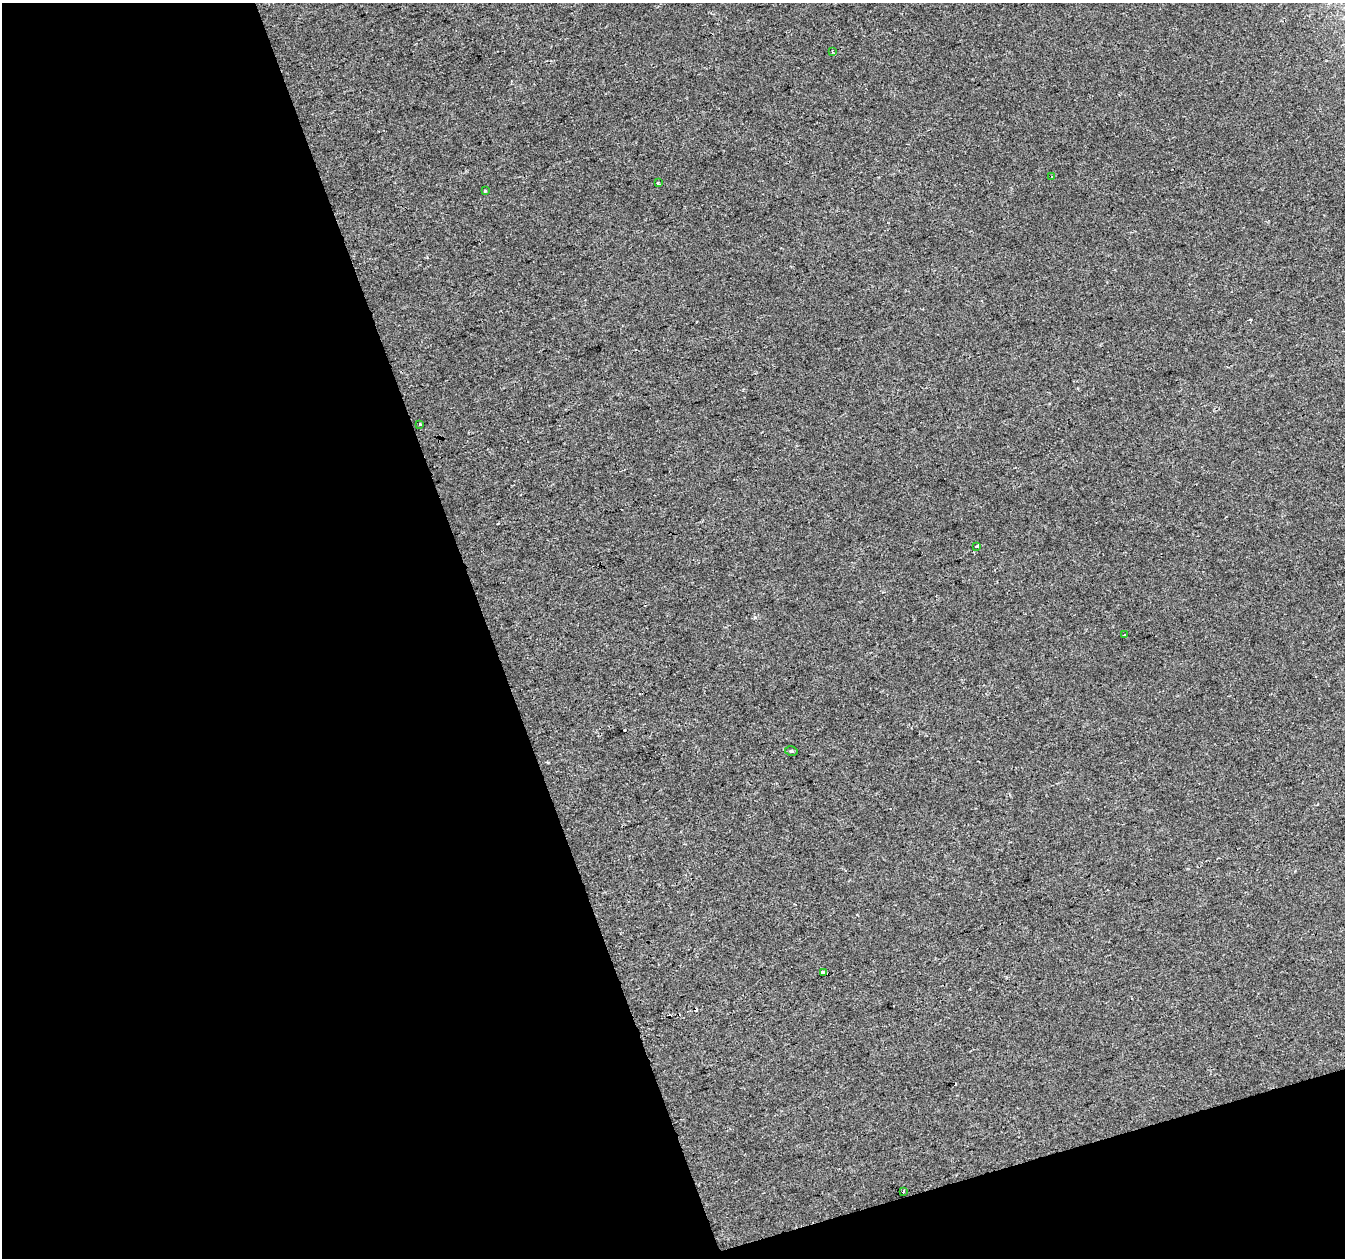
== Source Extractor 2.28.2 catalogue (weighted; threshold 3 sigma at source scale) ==
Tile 3 of 2 x 2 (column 1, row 2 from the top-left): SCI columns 1-1343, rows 57-1312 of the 2686 x 2608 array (HDU 1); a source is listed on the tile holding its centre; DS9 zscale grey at full resolution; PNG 1347 x 1260 px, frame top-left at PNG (2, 3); each listed source drawn as its Kron ellipse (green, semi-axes under 4 px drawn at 4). Shown black and unused: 40% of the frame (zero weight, under 2 of 3 exposures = <1% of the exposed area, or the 3 px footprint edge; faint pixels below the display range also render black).
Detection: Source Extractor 2.28.2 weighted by HDU 2 'WHT'; one run over the whole footprint, this tile lists its part. Background 2.02e-04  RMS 0.0041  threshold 0.0184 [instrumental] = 3 sigma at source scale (4.5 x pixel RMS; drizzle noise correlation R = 1.50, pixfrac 1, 0.0396/0.0396 arcsec/px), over >= 5 px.
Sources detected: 13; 3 cosmic-ray / hot-pixel residue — neither listed nor drawn; the other 10 listed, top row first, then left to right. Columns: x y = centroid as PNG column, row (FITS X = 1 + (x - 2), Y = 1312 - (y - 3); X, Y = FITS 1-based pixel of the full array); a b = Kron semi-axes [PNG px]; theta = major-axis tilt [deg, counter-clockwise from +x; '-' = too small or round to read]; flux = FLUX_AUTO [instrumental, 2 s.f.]
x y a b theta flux
832 52 4 3 - 0.48
1052 176 3 2 - 0.39
658 183 3 3 - 0.89
485 191 3 2 - 0.59
420 424 3 3 - 1.1
977 546 3 3 - 3.4
1124 635 2 2 - 0.28
791 751 6 4 -12 0.7
824 972 4 3 - 14
903 1192 3 2 - 0.98